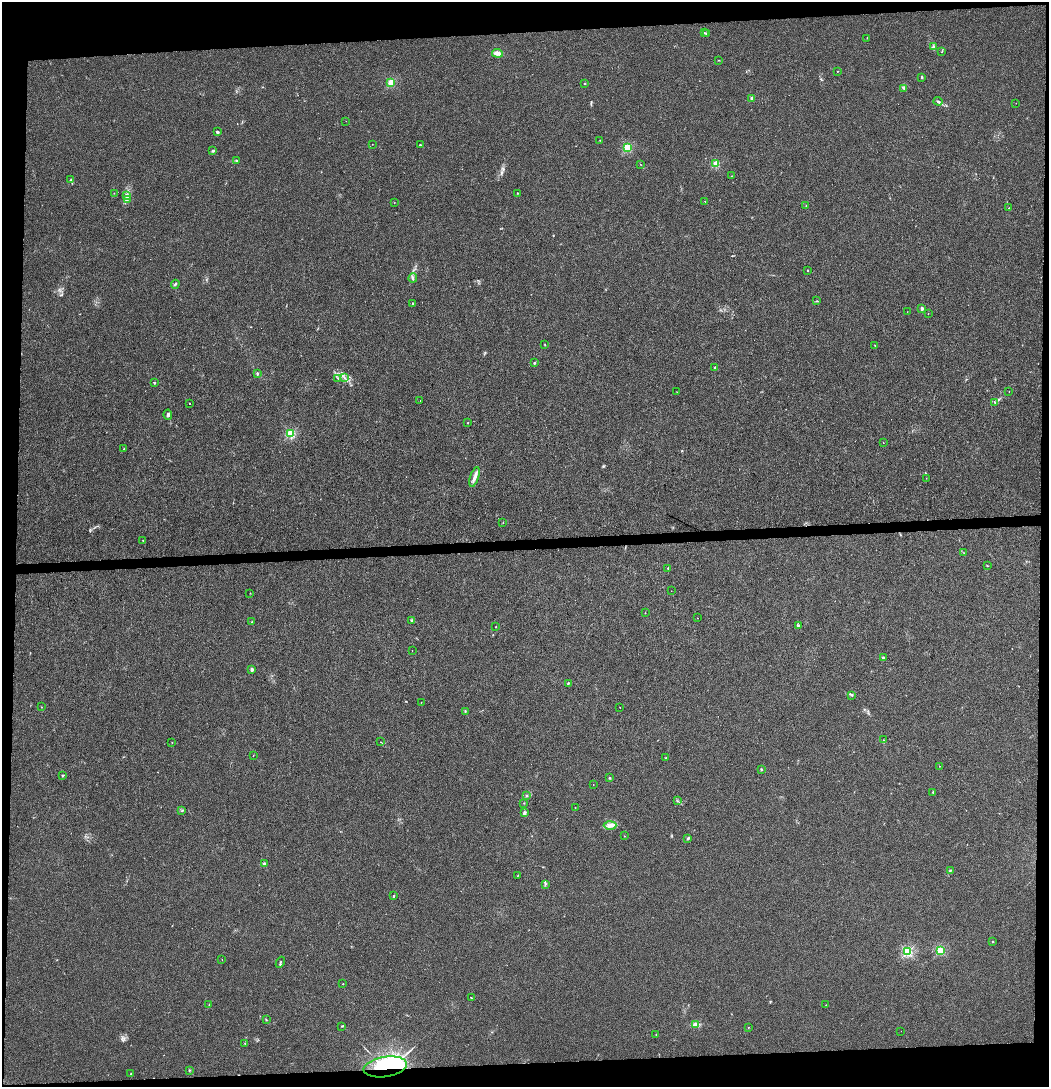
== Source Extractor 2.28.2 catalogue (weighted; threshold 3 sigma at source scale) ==
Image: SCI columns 1-4185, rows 57-4393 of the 4192 x 4448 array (HDU 1 of 3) = the unmasked area's bounding box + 8 px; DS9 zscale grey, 4 x 4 block average (1 PNG px = mean of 4 x 4 image px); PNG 1051 x 1089 px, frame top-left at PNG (2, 2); each listed source drawn as its Kron ellipse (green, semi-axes under 4 px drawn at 4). Shown black and unused: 8% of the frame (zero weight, under 3 of 4 exposures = <1% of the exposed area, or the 3 px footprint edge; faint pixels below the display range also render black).
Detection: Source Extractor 2.28.2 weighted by HDU 2 'WHT'. Background 0.00387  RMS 0.0032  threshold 0.0145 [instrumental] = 3 sigma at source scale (4.5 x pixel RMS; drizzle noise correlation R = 1.50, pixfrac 1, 0.0396/0.0396 arcsec/px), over >= 5 px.
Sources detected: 134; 2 inside a brighter object's white glare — neither listed nor drawn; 2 coinciding with a brighter row at this scale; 1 inside a brighter listed object's ellipse — not listed separately; the other 129 listed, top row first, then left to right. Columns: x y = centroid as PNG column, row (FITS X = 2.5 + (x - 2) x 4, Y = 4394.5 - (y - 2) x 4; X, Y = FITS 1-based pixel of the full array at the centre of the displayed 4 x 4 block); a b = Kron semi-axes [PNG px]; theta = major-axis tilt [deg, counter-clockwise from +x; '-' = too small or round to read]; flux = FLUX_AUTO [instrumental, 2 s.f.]
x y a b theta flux
704 32 2 2 - 1.3
706 34 3 2 - 1.2
867 38 2 2 - 0.65
934 47 3 2 - 2.1
941 52 2 2 - 0.44
497 53 5 3 - 8.8
718 60 2 2 - 0.78
838 71 2 2 - 0.68
922 77 2 2 - 2.9
391 82 2 2 - 96
585 83 2 2 - 1.5
903 88 3 3 - 2.1
752 98 2 2 - 18
938 101 4 2 - 2.1
1016 103 2 2 - 0.61
346 121 2 2 - 0.26
217 132 2 2 - 9.5
600 140 2 2 - 1.3
372 144 2 2 - 0.38
420 145 2 2 - 3.2
627 147 2 2 - 140
213 151 4 3 - 2.7
236 160 2 2 - 2
640 164 2 2 - 0.52
716 164 2 2 - 87
731 176 2 2 - 0.39
71 180 3 2 - 1.4
114 193 2 2 - 0.47
517 193 2 2 - 2.1
127 196 3 2 - 1.8
127 200 3 2 - 2.5
705 201 2 2 - 0.48
394 203 2 2 - 0.36
806 206 2 2 - 0.8
1009 208 2 2 - 1.6
808 271 2 2 - 0.81
413 278 5 2 - 2.5
175 284 4 2 - 2.2
817 301 2 2 - 0.95
413 303 2 2 - 1
922 308 2 2 - 18
907 312 2 2 - 0.32
928 314 2 2 - 0.44
545 345 2 2 - 0.62
875 346 2 2 - 1
534 363 2 2 - 4.3
715 367 2 2 - 8.4
257 373 4 2 - 2.1
344 377 3 2 - 2.2
338 378 2 2 - 1.3
154 383 2 2 - 1.6
1009 391 2 2 - 0.39
677 392 2 2 - 0.42
420 401 2 2 - 0.47
995 402 2 2 - 1.3
189 403 2 2 - 1.7
168 415 5 3 - 3.6
468 423 2 2 - 1
291 433 2 2 - 140
883 443 2 2 - 0.53
124 449 2 2 - 1.3
474 477 10 3 71 9.4
926 478 2 2 - 0.35
503 522 2 2 - 0.58
143 541 2 2 - 0.89
964 553 2 2 - 0.62
987 566 2 2 - 0.91
668 568 3 2 - 1.3
671 591 2 2 - 0.38
250 593 2 2 - 0.91
645 613 2 2 - 0.74
697 618 2 2 - 0.37
412 621 2 2 - 0.92
252 622 2 2 - 0.93
798 625 3 2 - 1.8
496 627 2 2 - 0.76
412 650 2 2 - 0.34
883 657 3 2 - 2
252 670 3 2 - 4.8
568 683 2 2 - 1.7
852 695 3 2 - 2.4
421 702 2 2 - 0.49
41 707 2 2 - 0.61
620 707 2 2 - 0.51
465 711 2 2 - 0.95
883 740 2 2 - 0.95
172 742 2 2 - 1
381 742 2 2 - 0.44
253 755 2 2 - 0.86
666 758 2 2 - 0.95
939 766 2 2 - 0.91
761 769 2 2 - 6.6
62 775 3 2 - 0.94
609 778 2 2 - 1.9
593 784 2 2 - 0.44
933 792 3 2 - 1.8
526 796 2 2 - 2.4
677 801 2 2 - 0.96
524 803 2 2 - 0.83
575 807 2 2 - 0.49
182 811 3 2 - 1.5
524 812 3 2 - 5.4
610 825 6 4 2 8.2
624 836 2 2 - 0.76
688 838 3 2 - 2.3
264 864 2 2 - 19
950 870 2 2 - 0.78
518 876 2 2 - 0.5
545 884 3 2 - 2.3
394 896 3 2 - 1.7
993 941 2 2 - 1.3
940 950 2 2 - 110
908 952 2 2 - 190
222 960 2 2 - 0.53
280 962 6 2 63 2.1
343 984 2 2 - 0.86
471 998 3 2 - 1.6
209 1004 2 2 - 0.76
826 1005 2 2 - 0.48
266 1020 2 2 - 1.2
696 1025 4 3 - 10
342 1026 3 2 - 1.4
748 1027 2 2 - 1
901 1031 2 2 - 0.32
656 1034 2 2 - 0.72
245 1043 2 2 - 0.73
385 1067 22 10 9 260
189 1070 3 2 - 1.4
131 1074 3 2 - 1.2
Overlapping masked pixels (flux is a lower limit): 1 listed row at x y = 385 1067
Diffuse or blended objects may show on this block-average render without a row.